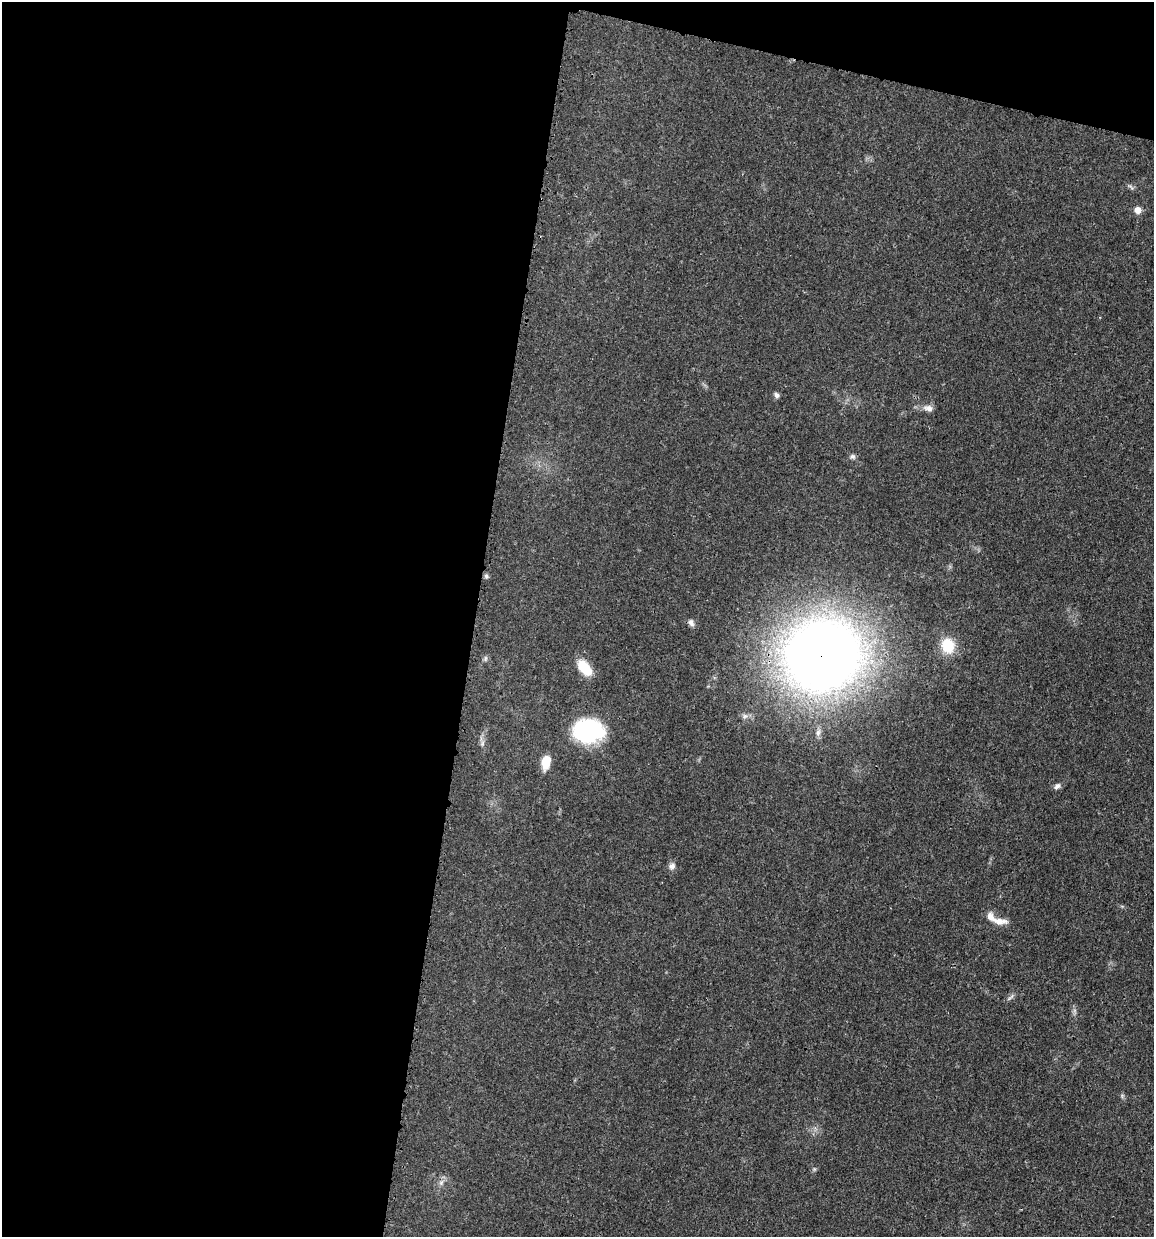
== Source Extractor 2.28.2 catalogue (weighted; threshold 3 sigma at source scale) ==
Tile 1 of 4 x 4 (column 1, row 1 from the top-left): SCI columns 247-1398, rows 3711-4945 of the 4983 x 4952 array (HDU 1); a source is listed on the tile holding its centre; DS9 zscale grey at full resolution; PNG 1156 x 1239 px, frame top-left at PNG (2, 2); no overlay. Shown black and unused: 44% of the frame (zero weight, under 3 of 4 exposures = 1% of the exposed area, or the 3 px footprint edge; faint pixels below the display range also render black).
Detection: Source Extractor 2.28.2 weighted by HDU 2 'WHT'; one run over the whole footprint, this tile lists its part. Background 0.0209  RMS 0.0023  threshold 0.0103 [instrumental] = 3 sigma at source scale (4.5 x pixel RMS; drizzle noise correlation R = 1.50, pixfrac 1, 0.05/0.05 arcsec/px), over >= 5 px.
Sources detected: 20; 1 inside a brighter listed object's ellipse — not listed separately; the other 19 listed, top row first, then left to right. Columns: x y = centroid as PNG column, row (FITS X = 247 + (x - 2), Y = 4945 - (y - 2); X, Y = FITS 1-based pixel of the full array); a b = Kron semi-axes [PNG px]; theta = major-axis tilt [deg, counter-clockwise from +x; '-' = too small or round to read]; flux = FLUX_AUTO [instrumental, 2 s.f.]
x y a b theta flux
1138 210 7 7 - 1.7
776 395 8 6 -55 0.66
928 408 13 8 -10 1.3
853 457 8 7 - 0.6
486 576 6 6 - 0.47
691 623 9 6 -65 0.81
948 646 19 15 -70 5.3
823 655 61 56 16 310
485 658 8 5 71 0.47
584 668 21 11 -51 4.7
745 716 7 6 - 0.62
588 731 28 21 -1 26
482 743 9 4 81 0.62
546 762 16 9 79 3.3
1057 786 10 6 41 0.73
672 866 9 8 - 0.95
999 921 21 8 -6 2.1
1010 997 12 3 45 0.48
441 1183 6 6 - 0.65
Overlapping masked pixels (flux is a lower limit): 1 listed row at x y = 823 655